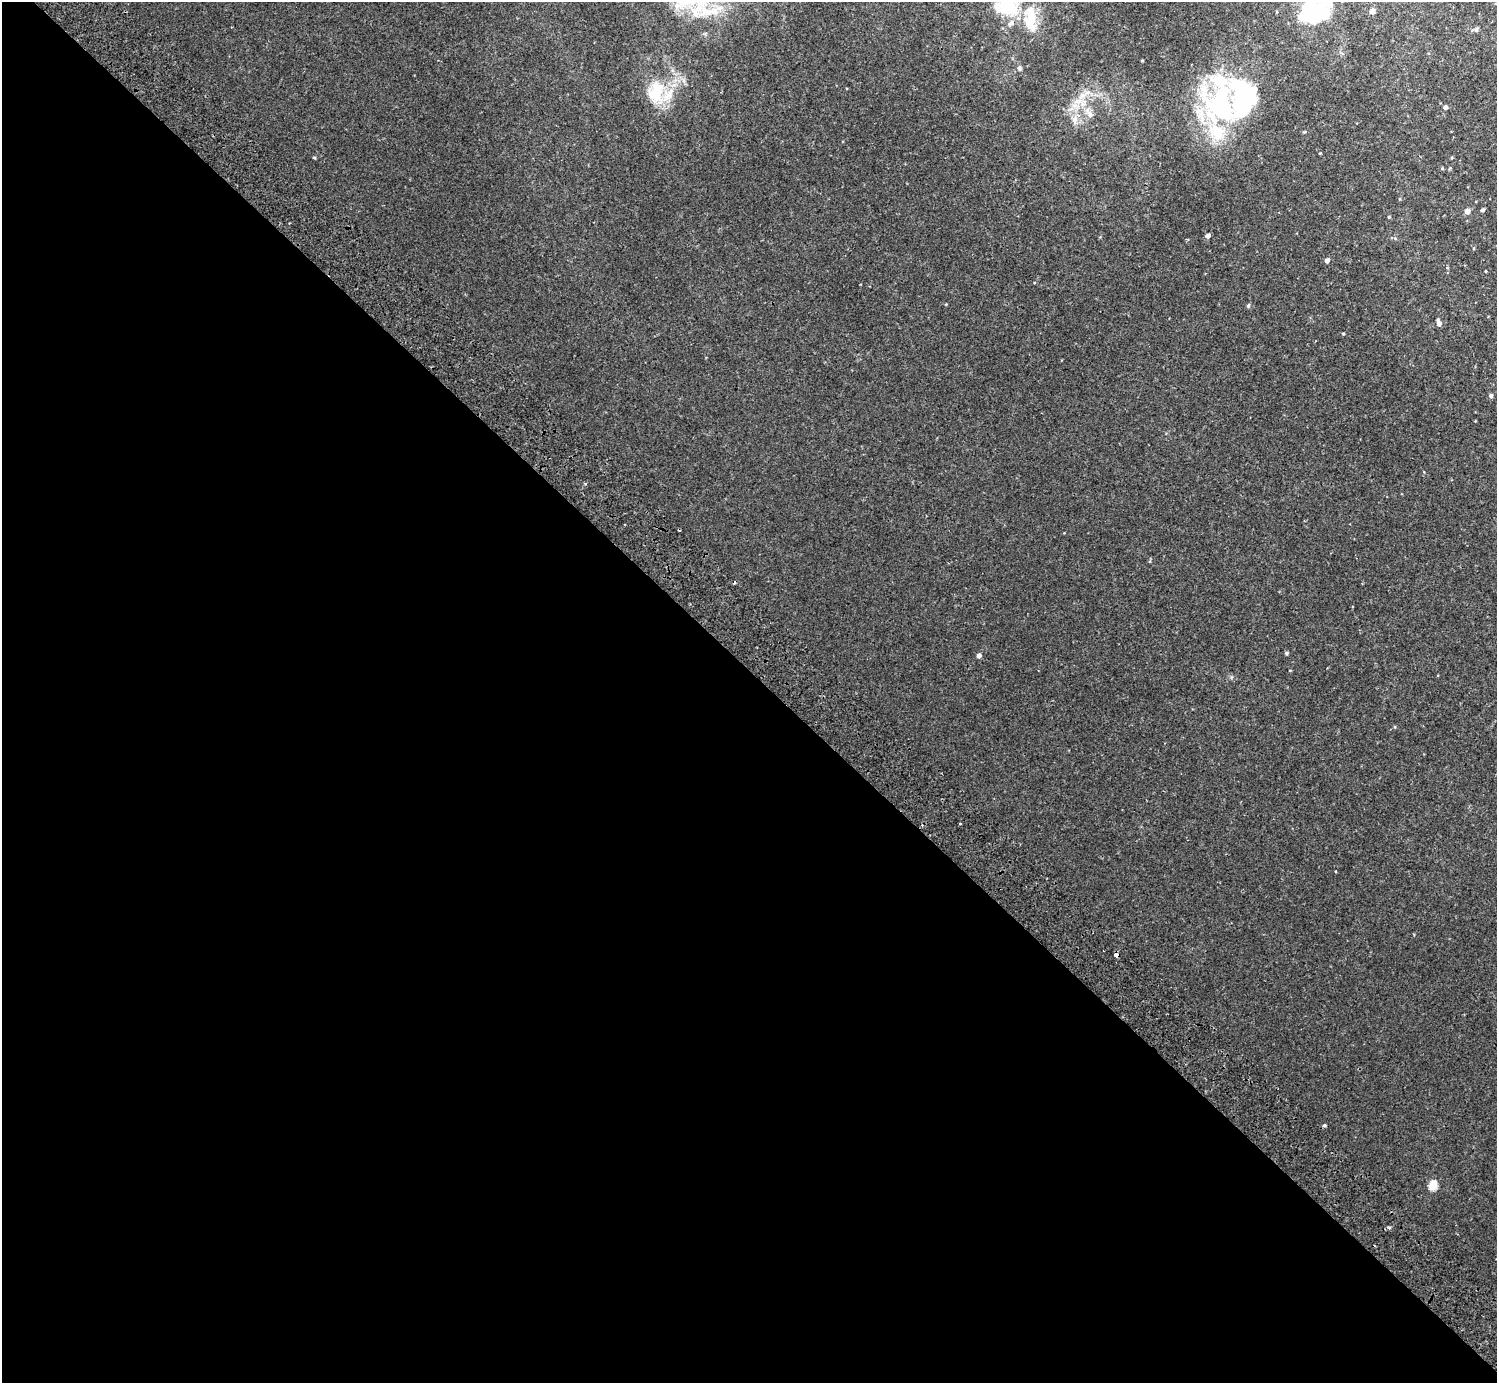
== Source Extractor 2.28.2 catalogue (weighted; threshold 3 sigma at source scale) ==
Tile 14 of 4 x 4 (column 2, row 4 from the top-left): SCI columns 1539-3033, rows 205-1585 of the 6070 x 6072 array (HDU 1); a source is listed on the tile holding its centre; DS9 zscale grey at full resolution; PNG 1499 x 1385 px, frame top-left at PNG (2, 2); no overlay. Shown black and unused: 52% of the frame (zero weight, under 2 of 3 exposures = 3% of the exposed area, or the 3 px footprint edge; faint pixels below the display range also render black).
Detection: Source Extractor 2.28.2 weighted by HDU 2 'WHT'; one run over the whole footprint, this tile lists its part. Background 0.00818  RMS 0.0055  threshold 0.0245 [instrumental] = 3 sigma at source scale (4.5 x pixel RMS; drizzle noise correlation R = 1.50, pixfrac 1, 0.05/0.05 arcsec/px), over >= 5 px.
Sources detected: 44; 4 inside a brighter object's white glare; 1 cosmic-ray / hot-pixel residue — not listed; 6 inside a brighter listed object's ellipse — not listed separately; the other 33 listed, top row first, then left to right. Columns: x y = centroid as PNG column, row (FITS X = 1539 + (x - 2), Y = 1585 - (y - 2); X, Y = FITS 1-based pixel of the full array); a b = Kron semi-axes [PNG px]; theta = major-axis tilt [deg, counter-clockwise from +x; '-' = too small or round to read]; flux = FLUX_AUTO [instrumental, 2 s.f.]
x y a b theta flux
1011 7 39 23 19 27
1372 11 4 4 - 4.2
1312 12 25 17 22 65
1476 30 5 5 - 1.4
1142 60 3 2 - 0.46
1019 68 6 5 - 0.92
1087 92 7 4 19 1.5
657 93 35 16 -87 18
1221 105 66 48 -30 81
1445 107 5 4 - 1.4
1090 114 9 6 77 2.1
1075 119 10 7 78 2.8
1320 153 4 2 - 0.36
314 158 4 3 - 0.53
1442 168 4 4 - 0.54
1482 210 4 4 - 1.1
1467 211 4 4 - 4.6
1389 217 4 3 - 0.48
1208 236 5 4 - 2.2
1395 238 5 3 - 0.62
1327 260 4 4 - 2.2
1485 271 4 2 - 0.35
1248 306 5 4 - 0.78
1439 323 6 4 -80 2.5
1343 334 4 3 - 0.49
1491 396 5 4 - 1.3
1286 653 4 4 - 0.84
979 656 5 4 - 2.1
960 824 3 3 - 1
1116 955 4 3 - 4.9
1324 1125 5 4 - 0.73
1433 1185 5 5 - 24
1389 1228 4 4 - 0.86
Overlapping masked pixels (flux is a lower limit): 1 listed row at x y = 1116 955
Isophote crosses this tile's border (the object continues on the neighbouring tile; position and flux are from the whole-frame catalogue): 1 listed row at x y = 1312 12
Unlisted compact peaks at least as high as the median listed source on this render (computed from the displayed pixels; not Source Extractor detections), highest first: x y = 585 484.